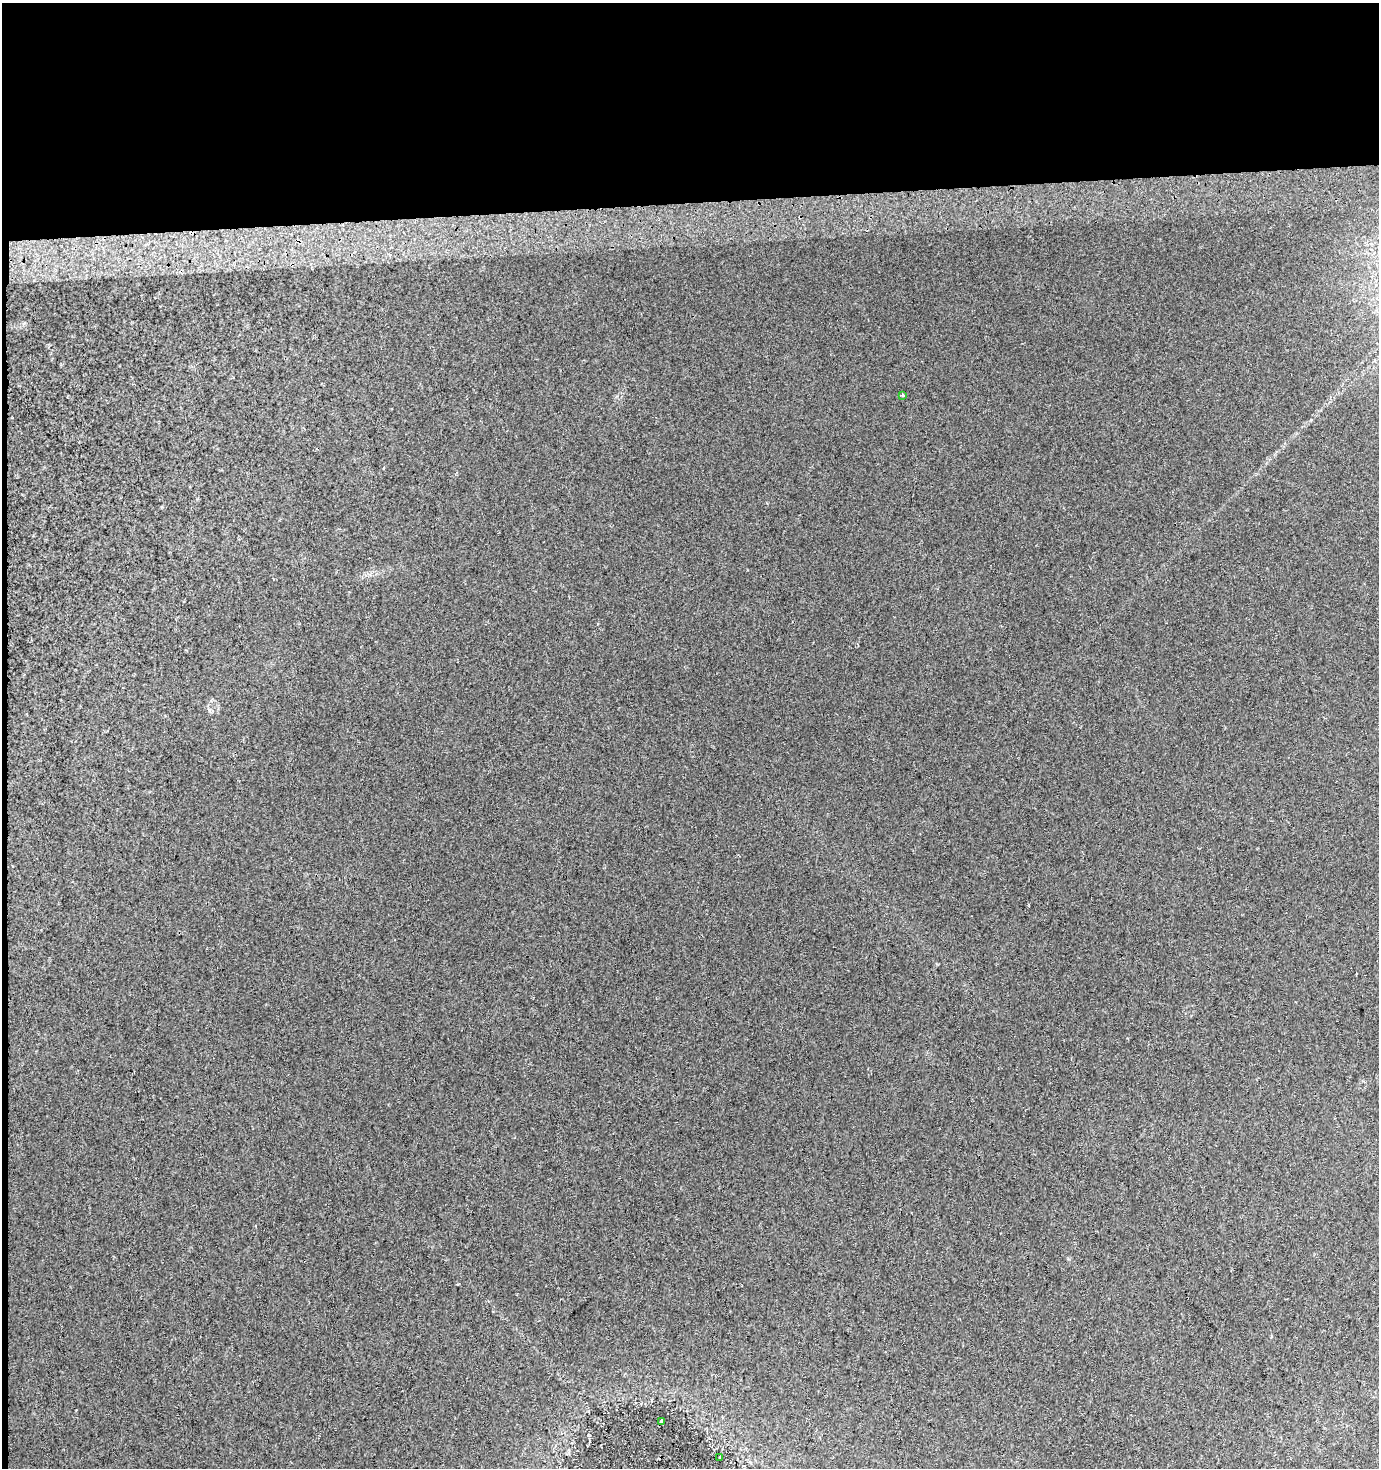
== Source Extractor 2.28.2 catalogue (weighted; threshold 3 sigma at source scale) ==
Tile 1 of 3 x 3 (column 1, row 1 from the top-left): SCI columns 1-1377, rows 2972-4437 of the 4131 x 4478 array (HDU 1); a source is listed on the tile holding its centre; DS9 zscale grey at full resolution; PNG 1381 x 1470 px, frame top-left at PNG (2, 3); each listed source drawn as its Kron ellipse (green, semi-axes under 4 px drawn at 4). Shown black and unused: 14% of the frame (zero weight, under 2 of 3 exposures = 2% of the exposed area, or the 3 px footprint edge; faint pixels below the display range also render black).
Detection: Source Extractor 2.28.2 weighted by HDU 2 'WHT'; one run over the whole footprint, this tile lists its part. Background 0.0216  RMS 0.0095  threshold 0.0427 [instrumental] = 3 sigma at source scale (4.5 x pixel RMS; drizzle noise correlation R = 1.50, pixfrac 1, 0.0396/0.0396 arcsec/px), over >= 5 px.
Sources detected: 3; all 3 listed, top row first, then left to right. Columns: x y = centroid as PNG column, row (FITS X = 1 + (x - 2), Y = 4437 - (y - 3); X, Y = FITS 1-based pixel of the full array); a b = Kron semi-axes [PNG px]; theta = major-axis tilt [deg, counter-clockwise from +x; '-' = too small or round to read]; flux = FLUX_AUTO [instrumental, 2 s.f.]
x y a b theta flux
903 395 3 3 - 2.9
662 1421 4 3 - 1.7
720 1458 3 2 - 0.8
Overlapping masked pixels (flux is a lower limit): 1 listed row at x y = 662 1421